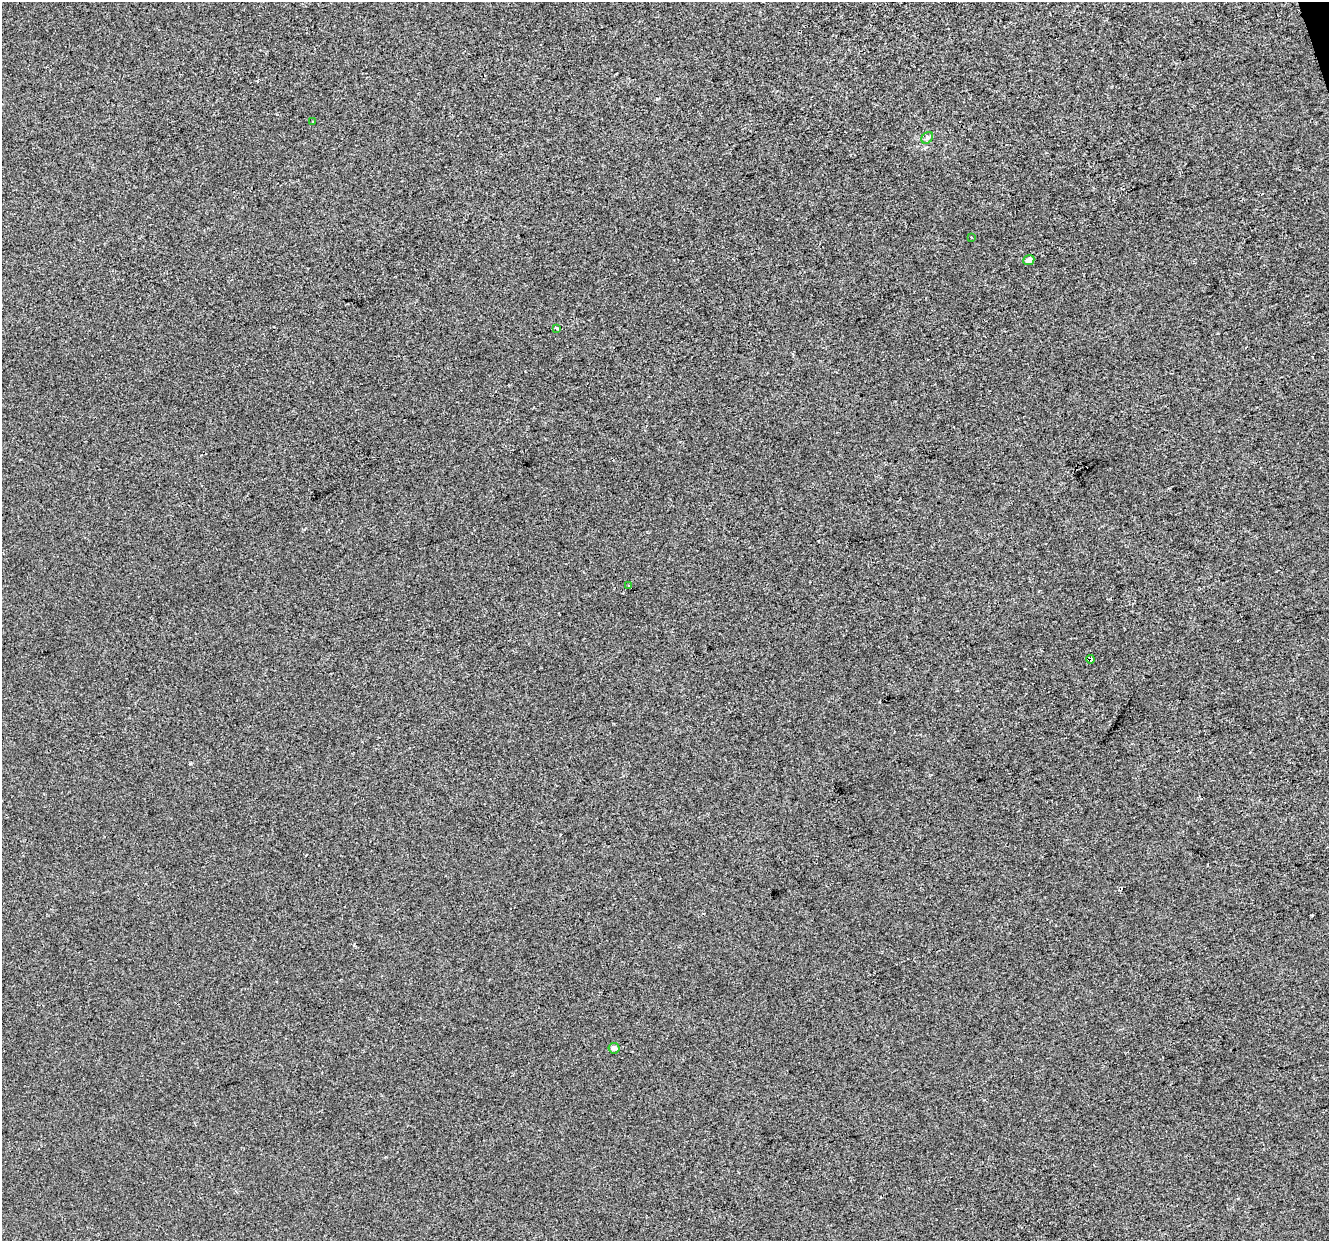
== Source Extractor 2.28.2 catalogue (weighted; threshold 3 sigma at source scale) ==
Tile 10 of 4 x 4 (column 2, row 3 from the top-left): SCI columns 1328-2654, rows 1349-2587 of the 5308 x 5123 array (HDU 1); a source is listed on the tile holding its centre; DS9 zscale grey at full resolution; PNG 1331 x 1243 px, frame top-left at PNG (2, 2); each listed source drawn as its Kron ellipse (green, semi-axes under 4 px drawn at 4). Shown black and unused: <1% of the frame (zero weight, under 2 of 3 exposures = <1% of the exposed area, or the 3 px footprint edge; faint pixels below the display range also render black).
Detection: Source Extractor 2.28.2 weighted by HDU 2 'WHT'; one run over the whole footprint, this tile lists its part. Background -8.58e-04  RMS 0.0056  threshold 0.0252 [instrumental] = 3 sigma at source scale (4.5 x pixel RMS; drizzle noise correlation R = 1.50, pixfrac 1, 0.0396/0.0396 arcsec/px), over >= 5 px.
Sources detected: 8; all 8 listed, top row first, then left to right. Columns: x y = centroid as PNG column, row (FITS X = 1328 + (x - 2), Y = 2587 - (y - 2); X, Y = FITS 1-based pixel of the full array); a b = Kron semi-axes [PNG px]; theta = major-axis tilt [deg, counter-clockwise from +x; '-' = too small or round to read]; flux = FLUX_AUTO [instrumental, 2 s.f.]
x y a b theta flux
312 122 3 2 - 0.52
927 138 6 5 - 1.2
971 238 3 3 - 1
1029 260 5 4 - 3
557 328 4 3 - 0.97
629 585 4 2 - 0.57
1090 659 4 3 - 7.1
614 1048 5 5 - 2.5
Overlapping masked pixels (flux is a lower limit): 1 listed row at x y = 1090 659